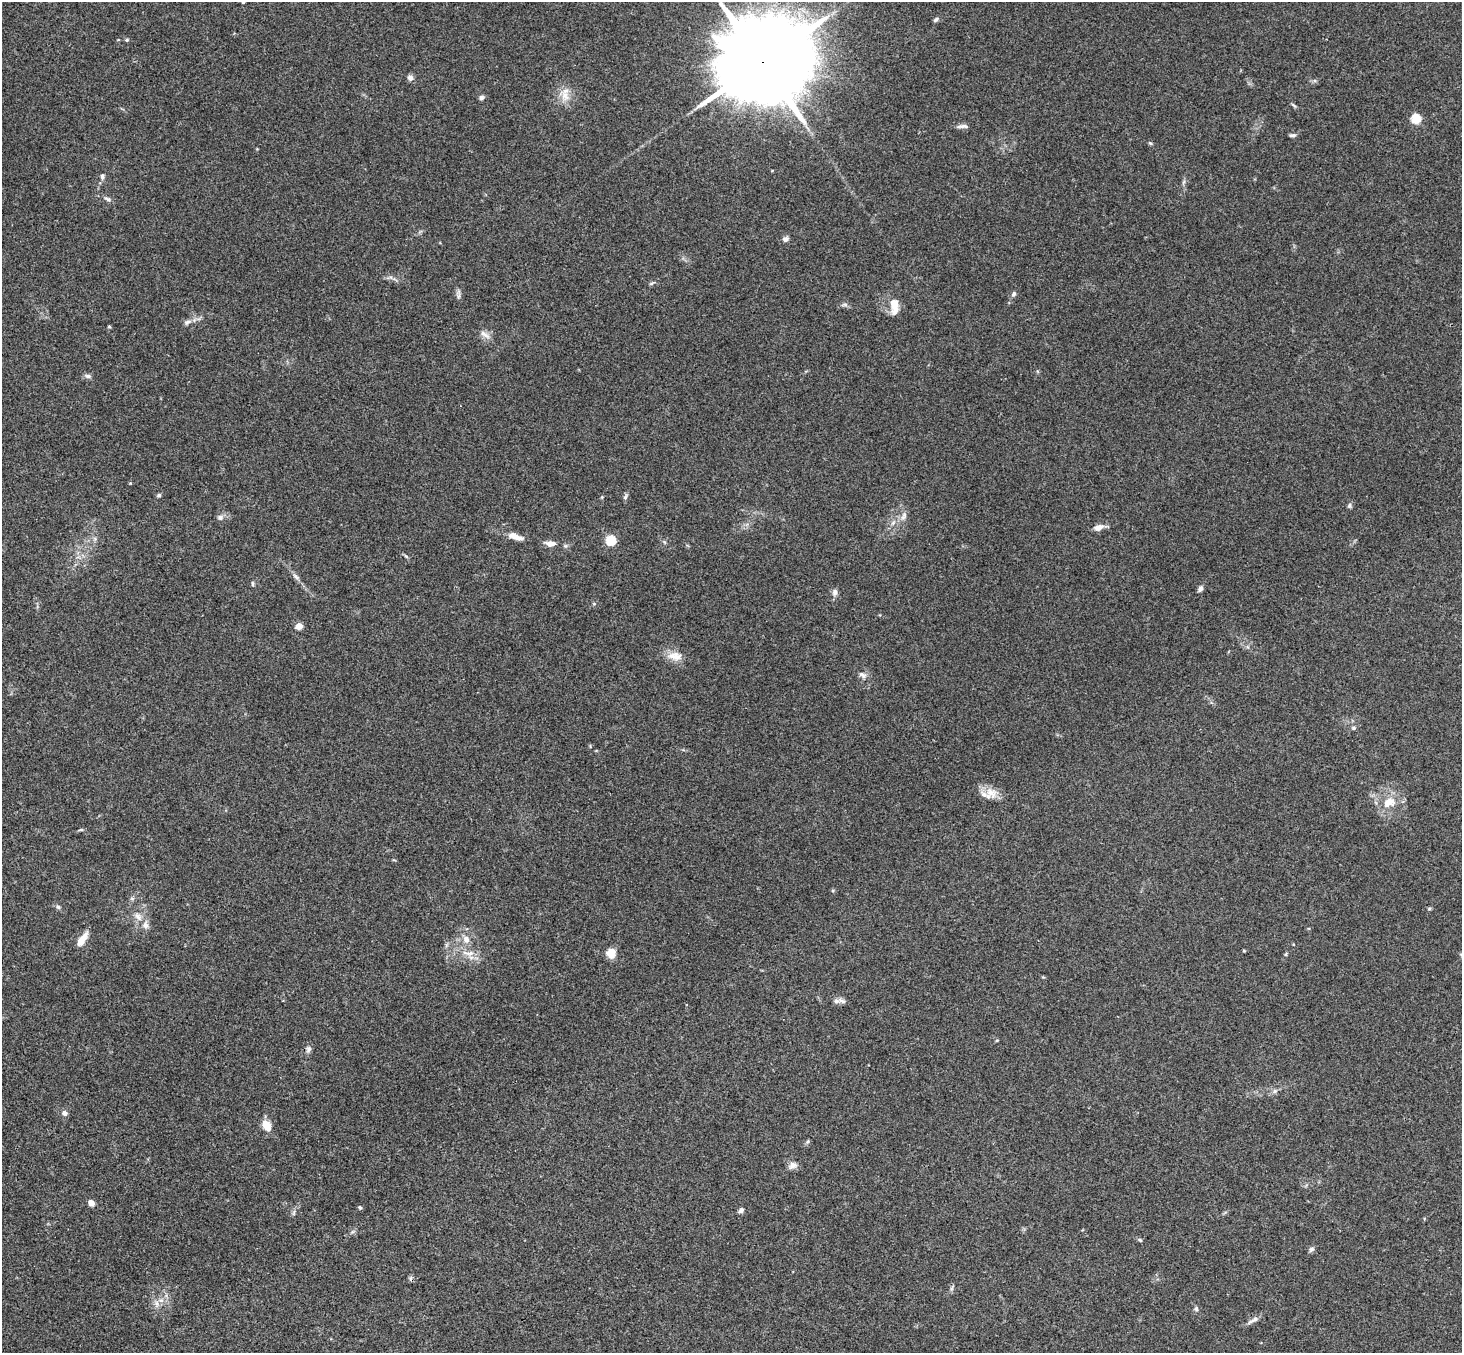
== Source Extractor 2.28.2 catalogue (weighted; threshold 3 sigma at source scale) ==
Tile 7 of 4 x 4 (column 3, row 2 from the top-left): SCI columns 2975-4434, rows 3032-4382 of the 5945 x 5926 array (HDU 1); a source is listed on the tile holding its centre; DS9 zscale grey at full resolution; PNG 1464 x 1355 px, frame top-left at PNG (2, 2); no overlay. Shown black and unused: <1% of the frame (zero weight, under 3 of 4 exposures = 6% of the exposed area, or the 3 px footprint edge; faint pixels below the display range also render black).
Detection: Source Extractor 2.28.2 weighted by HDU 2 'WHT'; one run over the whole footprint, this tile lists its part. Background 0.188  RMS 0.008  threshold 0.0361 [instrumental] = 3 sigma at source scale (4.5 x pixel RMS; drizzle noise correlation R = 1.50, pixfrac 1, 0.05/0.05 arcsec/px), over >= 5 px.
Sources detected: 71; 1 cosmic-ray / hot-pixel residue — not listed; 2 inside a brighter listed object's ellipse — not listed separately; the other 68 listed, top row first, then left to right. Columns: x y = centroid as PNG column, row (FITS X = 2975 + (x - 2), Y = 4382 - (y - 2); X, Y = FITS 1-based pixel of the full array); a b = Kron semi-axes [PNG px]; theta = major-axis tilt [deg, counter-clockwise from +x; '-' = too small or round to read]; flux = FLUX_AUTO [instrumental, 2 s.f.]
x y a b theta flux
243 2 4 4 - 1.4
936 19 7 5 34 1.7
127 40 5 4 - 0.99
762 62 34 19 32 19000
410 78 6 6 - 3.7
565 96 16 10 -65 8.7
481 97 7 6 - 1.9
1294 106 9 3 -49 1.2
1416 118 5 5 - 48
963 126 17 5 1 3
1292 135 9 4 5 1.8
1150 143 6 4 -45 1.1
102 176 8 6 84 2.1
107 199 10 5 -25 2.1
785 239 8 6 22 2.8
1014 294 7 5 63 1.8
458 296 8 4 71 1.6
845 305 9 4 8 1.8
894 305 20 10 -85 12
187 322 10 6 28 2.9
109 327 5 3 - 0.8
485 334 17 6 -35 4.3
88 376 9 5 -7 2.3
159 495 5 4 - 1.5
625 497 8 5 61 1.7
1349 506 6 5 - 1.7
904 516 12 6 61 3.7
220 518 9 7 -2 2.6
1098 527 11 7 21 5.5
515 536 18 7 -19 7.4
610 540 5 5 - 58
550 544 10 6 -4 5.9
406 556 7 4 -45 1.2
296 576 10 5 -42 2.5
252 583 8 4 -89 1.1
1200 589 7 5 57 2.9
835 592 8 7 - 3.2
299 626 5 4 - 16
676 655 16 14 -42 9.3
862 675 11 7 -31 3.1
1354 728 6 4 -90 1.1
991 792 20 12 -42 9.8
1389 802 21 14 25 15
81 830 8 4 9 1.1
58 907 6 5 - 1.5
1429 908 6 4 1 0.98
138 917 13 7 -51 5
466 939 9 7 -64 5.3
82 940 15 6 57 11
469 953 20 7 -2 8
611 953 7 7 - 17
1286 954 6 4 71 0.91
836 1001 10 7 -2 3.5
308 1049 10 7 63 2.5
65 1113 7 6 - 3.1
266 1125 14 8 -59 9.8
808 1141 6 4 71 1.1
792 1165 12 8 25 4.3
91 1203 6 5 - 6.6
360 1207 5 4 - 1.1
741 1210 6 5 - 2.6
294 1213 9 3 69 1.4
1140 1240 6 4 -45 1.1
1311 1249 7 6 - 2
952 1288 7 4 71 1.5
157 1303 9 4 -81 2.5
1196 1309 7 5 83 1.7
1255 1319 12 6 35 3.4
Overlapping masked pixels (flux is a lower limit): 1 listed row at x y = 762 62
Isophote crosses this tile's border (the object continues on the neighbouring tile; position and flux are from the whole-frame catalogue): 2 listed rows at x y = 243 2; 762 62